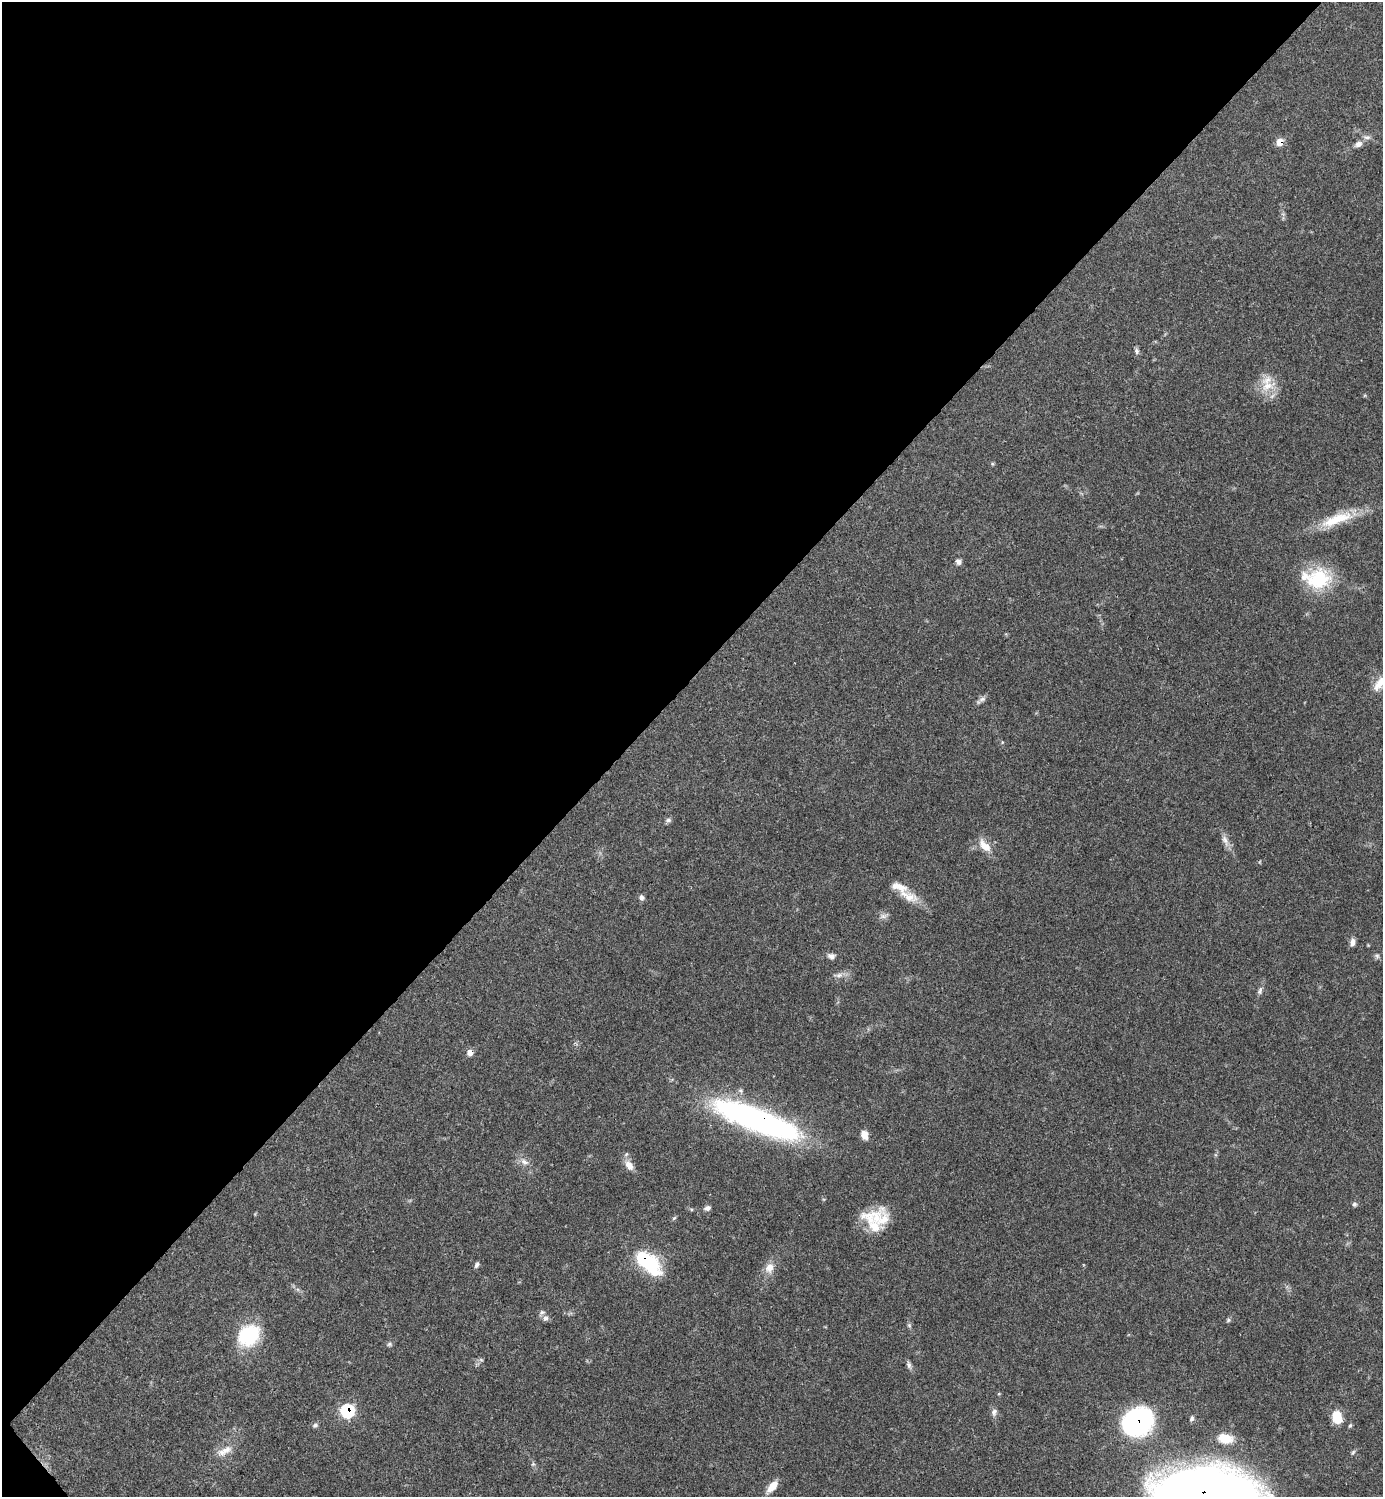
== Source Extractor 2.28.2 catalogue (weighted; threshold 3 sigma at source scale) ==
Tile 5 of 4 x 4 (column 1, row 2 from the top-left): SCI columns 301-1681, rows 2991-4485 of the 5982 x 5983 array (HDU 1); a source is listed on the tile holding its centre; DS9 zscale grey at full resolution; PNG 1385 x 1499 px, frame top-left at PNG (2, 2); no overlay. Shown black and unused: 46% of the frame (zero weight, under 3 of 4 exposures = <1% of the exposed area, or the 3 px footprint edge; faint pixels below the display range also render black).
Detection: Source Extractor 2.28.2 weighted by HDU 2 'WHT'; one run over the whole footprint, this tile lists its part. Background 0.0384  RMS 0.0027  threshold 0.0119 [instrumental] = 3 sigma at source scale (4.5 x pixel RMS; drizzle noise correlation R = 1.50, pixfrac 1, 0.05/0.05 arcsec/px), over >= 5 px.
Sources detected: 62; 6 inside a brighter listed object's ellipse — not listed separately; the other 56 listed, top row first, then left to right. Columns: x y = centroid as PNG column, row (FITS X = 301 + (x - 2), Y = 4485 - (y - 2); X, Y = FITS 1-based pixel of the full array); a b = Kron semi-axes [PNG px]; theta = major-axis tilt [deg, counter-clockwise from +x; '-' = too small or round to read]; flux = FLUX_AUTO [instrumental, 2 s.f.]
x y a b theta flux
1280 142 7 5 85 3.9
1358 144 12 7 28 1.3
1136 351 8 6 -77 0.79
1268 386 24 14 24 5.3
992 464 6 4 72 0.3
1337 519 48 13 20 10
958 562 7 7 - 0.96
1318 579 34 27 11 15
1379 683 22 10 54 3.4
982 699 11 7 38 1
1002 742 5 3 - 0.29
668 820 8 6 4 0.68
1225 840 19 7 -67 1.9
985 846 20 10 -48 3.6
909 897 20 13 -11 4
642 898 8 6 -80 0.81
884 916 14 6 18 1
1352 942 9 6 80 1.4
831 956 10 7 -16 1.2
1377 956 7 5 -46 0.58
838 975 16 6 4 1.4
1260 991 11 6 73 0.89
470 1053 7 6 - 1.9
756 1120 96 22 -21 79
864 1135 11 8 -74 2.1
524 1162 13 9 -34 1.8
629 1165 16 9 -54 2.3
1354 1204 6 6 - 0.61
707 1208 8 6 15 0.95
691 1209 6 3 -18 0.34
674 1218 7 4 44 0.4
877 1218 32 19 -3 10
647 1262 34 16 -41 19
477 1265 7 5 63 0.69
769 1268 16 12 65 2.8
545 1318 9 7 69 0.89
1228 1320 6 5 - 0.48
909 1325 6 4 -46 0.47
249 1335 24 20 39 17
390 1344 7 6 - 0.59
481 1360 6 5 - 0.46
909 1365 10 6 -72 0.9
999 1394 5 3 - 0.25
347 1411 8 8 - 22
994 1412 10 7 70 1.1
1337 1417 13 9 -76 5.6
1192 1418 7 5 70 0.61
1138 1422 21 17 16 75
315 1425 7 6 - 0.67
1350 1425 7 4 62 0.4
1225 1438 19 11 -11 5.3
224 1451 25 10 27 3.3
1353 1452 8 4 54 0.45
533 1464 6 5 - 0.47
772 1486 16 7 50 3.3
1202 1494 65 33 -4 590
Overlapping masked pixels (flux is a lower limit): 6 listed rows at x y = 1280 142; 756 1120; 647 1262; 347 1411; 1138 1422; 1202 1494
Isophote crosses this tile's border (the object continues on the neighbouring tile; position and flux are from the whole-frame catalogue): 2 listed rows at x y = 1379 683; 1202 1494